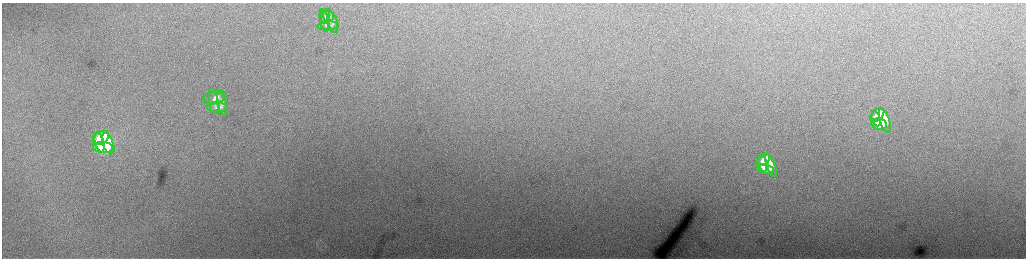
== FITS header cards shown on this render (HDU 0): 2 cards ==
NAXIS1  =                 2048 /fastest changing axis
NAXIS2  =                  512 /next to fastest changing axis

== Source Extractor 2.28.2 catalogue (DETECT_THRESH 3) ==
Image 2048 x 512 px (HDU 0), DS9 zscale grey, zoomed out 1/2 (1 PNG px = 2 x 2 image px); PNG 1028 x 260 px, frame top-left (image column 1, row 511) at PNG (2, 3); each listed source drawn as its Kron ellipse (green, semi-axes under 4 px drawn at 4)
Background 223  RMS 3.6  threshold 10.7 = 3 sigma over >= 5 px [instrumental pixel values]
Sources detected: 21; all 21 listed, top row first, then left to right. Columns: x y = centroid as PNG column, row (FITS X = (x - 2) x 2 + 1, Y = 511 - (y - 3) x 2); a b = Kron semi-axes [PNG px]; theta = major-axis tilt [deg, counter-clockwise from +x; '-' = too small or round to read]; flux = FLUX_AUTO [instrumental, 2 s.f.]
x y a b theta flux
328 15 6 5 - 1400
325 16 7 4 81 1500
324 20 11 4 -79 2200
333 22 11 4 -76 1900
328 26 11 4 2 2100
215 97 11 6 17 3400
214 101 12 4 -83 3200
222 104 12 4 -76 2600
217 107 10 5 -3 3000
877 115 8 5 41 16000
876 119 8 4 -76 11000
885 121 13 5 -72 14000
879 124 8 5 -11 13000
101 138 9 6 34 61000
100 142 10 4 -75 43000
108 144 11 5 -71 50000
103 147 10 5 -4 54000
763 160 8 5 41 8200
762 163 8 4 -77 5900
771 166 11 4 -70 6700
765 169 8 5 -13 7200